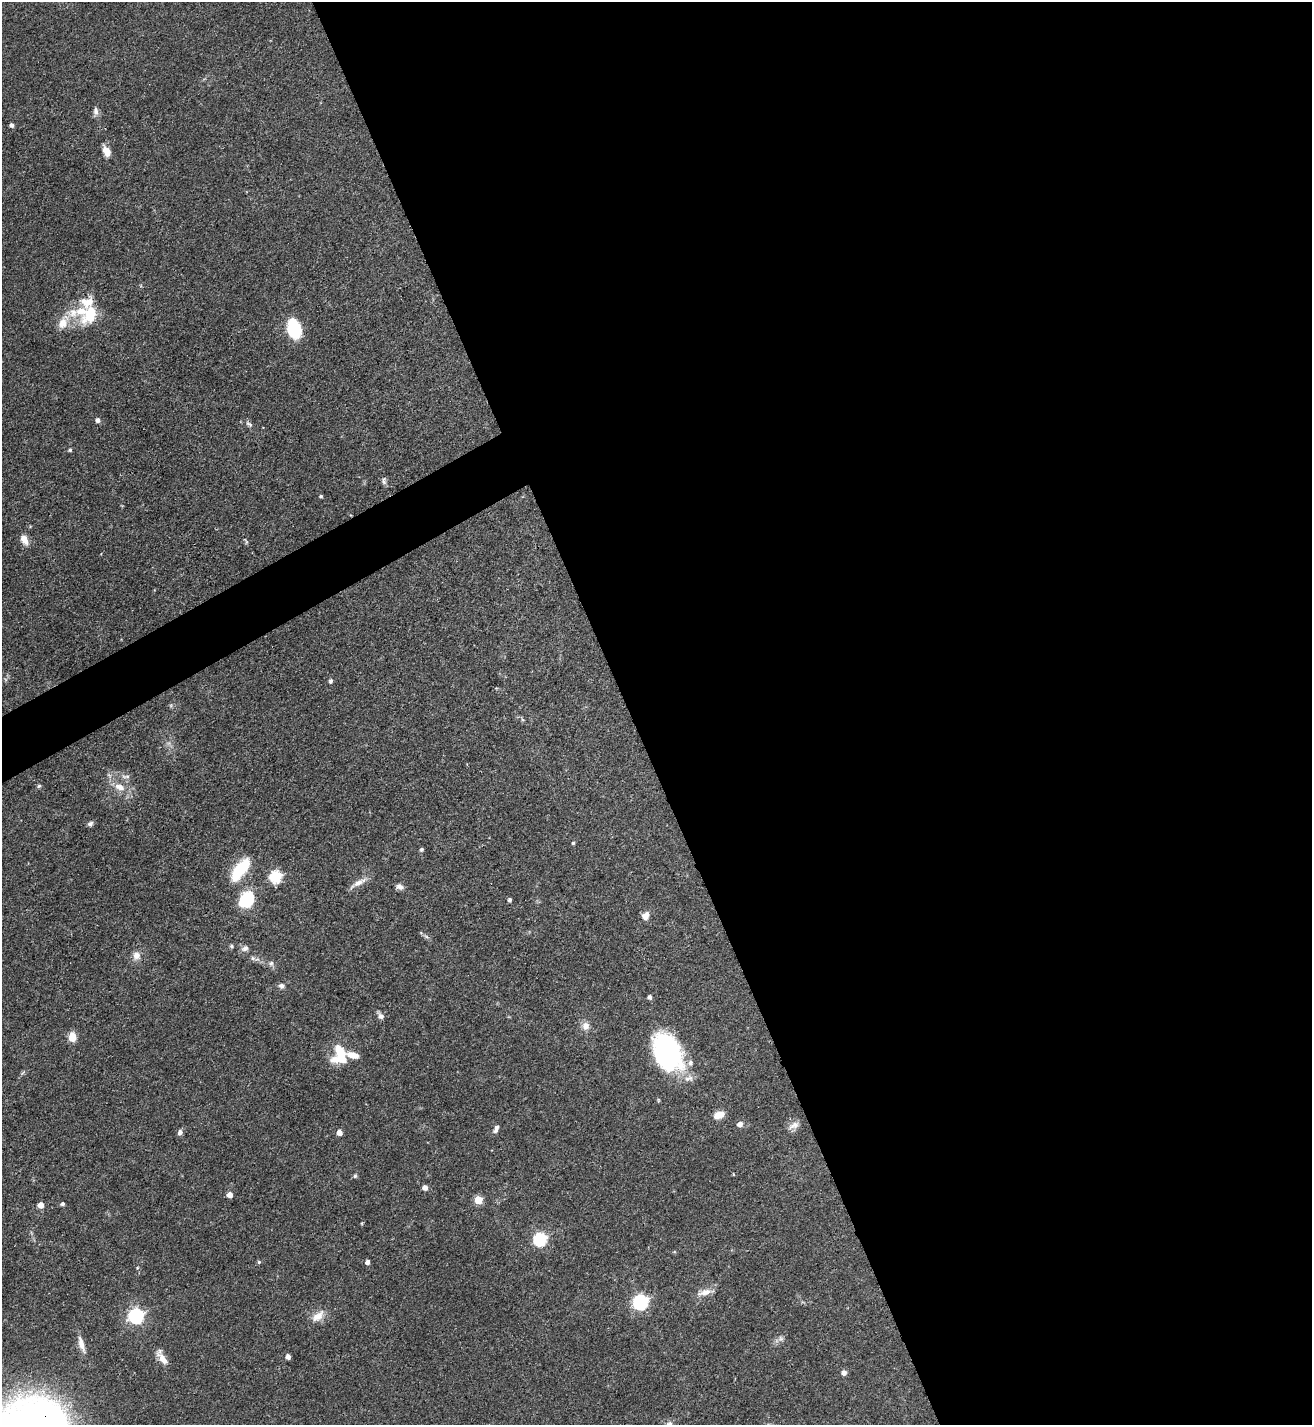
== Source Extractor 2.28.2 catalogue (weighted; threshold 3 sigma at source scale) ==
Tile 8 of 4 x 4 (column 4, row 2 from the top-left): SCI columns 4087-5396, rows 2849-4271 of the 5686 x 5696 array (HDU 1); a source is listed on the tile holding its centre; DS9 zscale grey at full resolution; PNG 1314 x 1427 px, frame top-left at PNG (2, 2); no overlay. Shown black and unused: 54% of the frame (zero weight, under 3 of 4 exposures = <1% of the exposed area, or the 3 px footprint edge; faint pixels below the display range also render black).
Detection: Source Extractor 2.28.2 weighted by HDU 2 'WHT'; one run over the whole footprint, this tile lists its part. Background 0.0597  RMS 0.0039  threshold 0.0174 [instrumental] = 3 sigma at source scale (4.5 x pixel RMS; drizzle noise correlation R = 1.50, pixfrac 1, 0.05/0.05 arcsec/px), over >= 5 px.
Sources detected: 70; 7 inside a brighter listed object's ellipse — not listed separately; the other 63 listed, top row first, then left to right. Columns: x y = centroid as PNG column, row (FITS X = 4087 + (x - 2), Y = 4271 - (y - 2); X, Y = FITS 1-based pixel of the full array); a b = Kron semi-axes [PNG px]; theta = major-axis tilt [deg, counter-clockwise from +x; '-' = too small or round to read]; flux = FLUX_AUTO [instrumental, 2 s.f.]
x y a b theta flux
96 111 11 6 -88 1.6
12 125 4 4 - 1.3
106 151 12 7 -63 3.7
91 313 31 16 56 14
63 323 17 11 63 5.5
294 329 20 13 -74 18
98 420 5 5 - 1.5
249 424 10 5 -36 1.2
70 450 4 4 - 0.68
384 480 10 6 -85 1.1
321 496 4 3 - 0.63
24 540 14 8 -64 3.1
331 681 5 4 - 0.96
126 776 14 4 0 1.3
39 786 6 4 43 0.59
120 787 16 9 -24 4.6
90 824 8 5 26 0.98
573 843 4 4 - 0.5
422 849 4 4 - 0.8
240 870 26 10 52 20
276 877 6 6 - 40
358 883 25 7 32 3.2
400 887 10 7 -29 1.6
247 900 13 11 66 23
510 900 4 4 - 1.1
645 916 9 8 - 2.8
426 936 7 4 -20 0.76
231 946 6 5 - 0.67
245 948 10 7 22 1.6
136 956 12 10 86 2.8
253 958 9 6 -28 1.1
271 963 8 7 - 1.2
281 986 7 7 - 1.3
650 997 5 4 - 1.3
381 1016 9 7 -52 1.7
586 1026 11 9 -87 2.8
72 1037 11 8 -89 4
340 1051 18 11 -58 7.6
667 1052 37 24 -64 63
719 1115 12 7 21 4.5
740 1124 7 6 - 1.6
794 1125 16 8 24 2.6
496 1129 10 5 67 1.4
180 1132 8 6 68 1.2
339 1132 5 4 - 3
355 1176 5 5 - 0.62
425 1187 5 5 - 2.1
230 1195 5 5 - 2.6
478 1200 5 5 - 11
62 1204 4 4 - 0.82
41 1205 5 5 - 3.6
540 1239 6 6 - 52
259 1262 5 4 - 0.59
367 1262 5 4 - 1.5
705 1292 19 8 16 3.4
641 1302 7 7 - 82
136 1316 7 6 - 91
318 1316 20 11 39 4.4
781 1339 8 7 - 1.2
81 1344 23 7 -73 3.4
288 1357 4 4 - 2.1
162 1358 19 7 -57 3.9
844 1373 5 5 - 2
Overlapping masked pixels (flux is a lower limit): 1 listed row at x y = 91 313